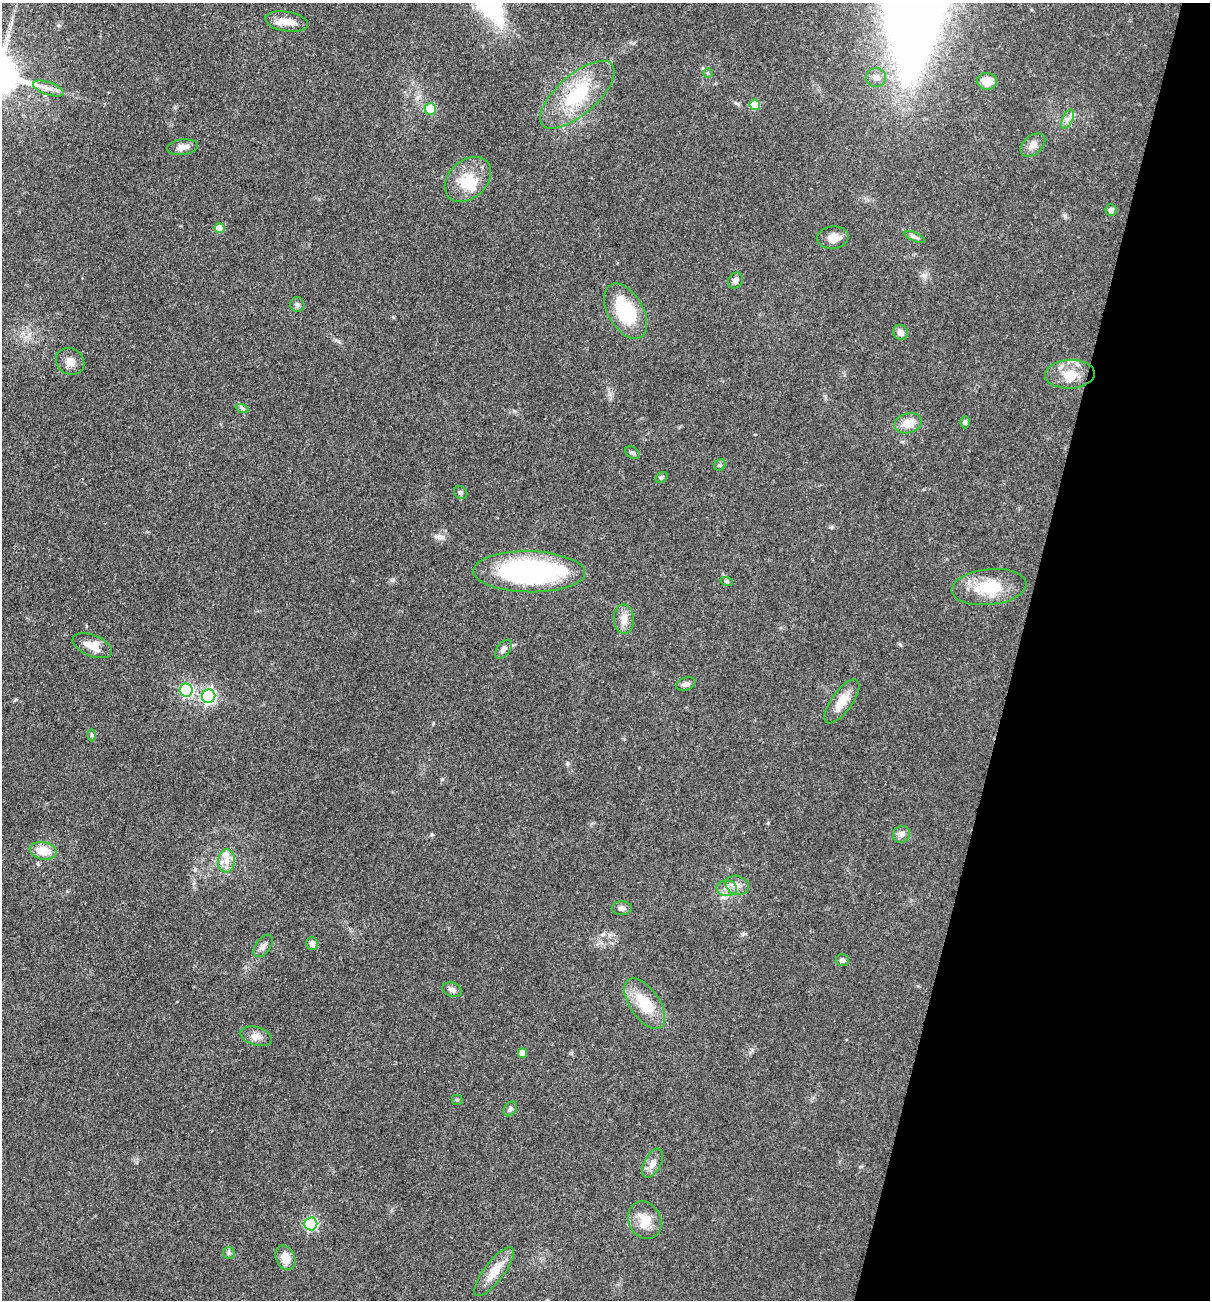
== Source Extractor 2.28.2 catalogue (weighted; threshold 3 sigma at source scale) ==
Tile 8 of 4 x 4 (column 4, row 2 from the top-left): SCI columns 3878-5085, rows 2598-3895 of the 5213 x 5194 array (HDU 1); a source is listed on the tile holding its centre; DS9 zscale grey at full resolution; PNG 1212 x 1302 px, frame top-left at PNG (2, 3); each listed source drawn as its Kron ellipse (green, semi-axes under 4 px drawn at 4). Shown black and unused: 16% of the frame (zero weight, under 3 of 4 exposures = <1% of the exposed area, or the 3 px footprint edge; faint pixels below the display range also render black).
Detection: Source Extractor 2.28.2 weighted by HDU 2 'WHT'; one run over the whole footprint, this tile lists its part. Background 0.0969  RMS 0.006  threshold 0.0271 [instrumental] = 3 sigma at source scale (4.5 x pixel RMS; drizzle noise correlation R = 1.50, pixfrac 1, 0.05/0.05 arcsec/px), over >= 5 px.
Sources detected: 65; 1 inside a brighter object's white glare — neither listed nor drawn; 3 inside a brighter listed object's ellipse — not listed separately; the other 61 listed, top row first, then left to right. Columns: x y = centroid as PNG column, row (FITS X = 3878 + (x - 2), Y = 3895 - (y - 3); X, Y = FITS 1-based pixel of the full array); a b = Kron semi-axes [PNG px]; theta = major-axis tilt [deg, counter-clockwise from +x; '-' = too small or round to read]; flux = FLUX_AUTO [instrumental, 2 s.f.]
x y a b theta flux
287 22 22 10 -9 7.8
708 73 5 4 - 0.77
876 78 10 9 - 3.8
987 81 10 8 -2 9.4
48 89 16 6 -19 4.1
577 95 46 20 41 40
755 105 5 5 - 15
430 109 6 6 - 14
1068 119 10 5 62 2.3
1033 145 14 9 41 4.2
183 147 15 7 8 4.2
468 179 26 19 42 18
1111 210 6 5 - 2.6
220 228 5 5 - 9.3
915 237 11 4 -23 1.8
833 238 15 11 6 7
735 281 8 7 - 2.9
297 304 7 7 - 1.8
626 311 30 17 -59 39
900 332 8 7 - 3.7
70 361 15 13 -32 5.4
1070 374 25 14 2 13
242 408 7 4 -20 1.1
965 422 6 5 - 1.4
908 423 14 10 15 8.3
633 453 8 5 -36 1.5
720 465 6 5 - 1.1
661 477 6 4 34 1.3
461 493 7 6 - 1.4
529 572 56 20 -1 140
727 582 6 4 -19 0.83
989 587 37 18 6 24
624 619 14 10 -86 6
92 646 21 10 -22 9.9
503 649 11 6 52 2.8
686 684 10 6 19 2.5
186 690 6 6 - 82
209 696 7 6 - 140
842 701 26 10 54 10
92 735 6 4 90 0.93
901 834 9 8 - 2.5
43 851 13 9 -10 11
227 861 11 8 85 5.4
737 885 12 9 -18 4.2
727 888 10 8 -3 3.9
622 908 10 7 1 2.4
312 944 6 5 - 3
263 946 13 7 53 3
842 960 6 6 - 2
452 990 10 7 -18 2.8
645 1003 29 14 -55 20
256 1036 16 9 -17 4.5
523 1053 5 4 - 4.6
457 1100 5 5 - 0.9
510 1109 8 6 51 1.6
653 1163 16 8 62 4.8
645 1220 19 16 -65 11
311 1224 6 6 - 84
229 1253 6 6 - 1.2
285 1258 13 9 -64 8.1
494 1272 30 10 53 12
Overlapping masked pixels (flux is a lower limit): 1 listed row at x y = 577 95
Unlisted compact peaks at least as high as the median listed source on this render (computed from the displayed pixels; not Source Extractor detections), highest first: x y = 568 763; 736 103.